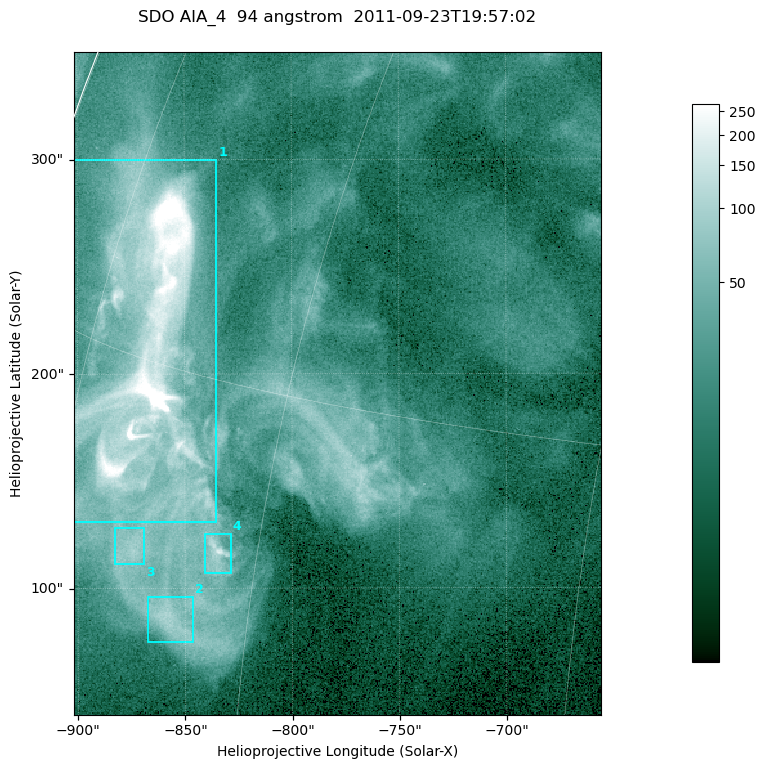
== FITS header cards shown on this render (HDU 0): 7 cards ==
TELESCOP= 'SDO     '           /
INSTRUME= 'AIA_4   '           /
WAVELNTH=                   94 /
WAVEUNIT= 'angstrom'           /
DATE-OBS= '2011-09-23T19:57:02.12' /
CTYPE1  = 'HPLN-TAN'           /
CTYPE2  = 'HPLT-TAN'           /

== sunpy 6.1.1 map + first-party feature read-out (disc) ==
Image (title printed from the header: SDO AIA_4  94 angstrom  2011-09-23T19:57:02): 410 x 515 px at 0.6 arcsec/px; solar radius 957 arcsec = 1594 px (partial field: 2.6% of the solar disc is inside the frame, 100% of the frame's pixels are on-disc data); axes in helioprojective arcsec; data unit not stated in the header (colour bar unlabelled)
Pointing: header CRPIX1/2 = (2058.48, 2043.05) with CRVAL1/2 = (0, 0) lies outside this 410 x 515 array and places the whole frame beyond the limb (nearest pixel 1.41 R_sun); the SolarSoft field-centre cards XCEN/YCEN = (-778.8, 195.5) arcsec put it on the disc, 1308 arcsec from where CRPIX/CRVAL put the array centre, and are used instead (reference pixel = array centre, CRVAL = XCEN/YCEN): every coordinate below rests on XCEN/YCEN
Orientation: roll -0.138 deg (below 1 deg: not rotated)
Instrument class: DISC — disc imager (sunpy class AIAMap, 94 A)
Bright regions (active regions / flare kernels): reference = the on-disc median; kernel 3 px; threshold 5 sigma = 59.3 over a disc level ~14.8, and >= 1.15x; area >= 211 px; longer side >= 5 px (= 3 arcsec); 4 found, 4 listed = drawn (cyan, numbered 1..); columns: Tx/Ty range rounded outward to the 2 arcsec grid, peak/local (2 s.f.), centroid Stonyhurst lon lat
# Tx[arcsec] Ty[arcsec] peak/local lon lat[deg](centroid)
1 -902..-834 130..300 58 -70 +15
2 -868..-846 74..96 7.1 -65 +8
3 -884..-868 110..128 6.8 -68 +10
4 -842..-828 106..126 12 -62 +10